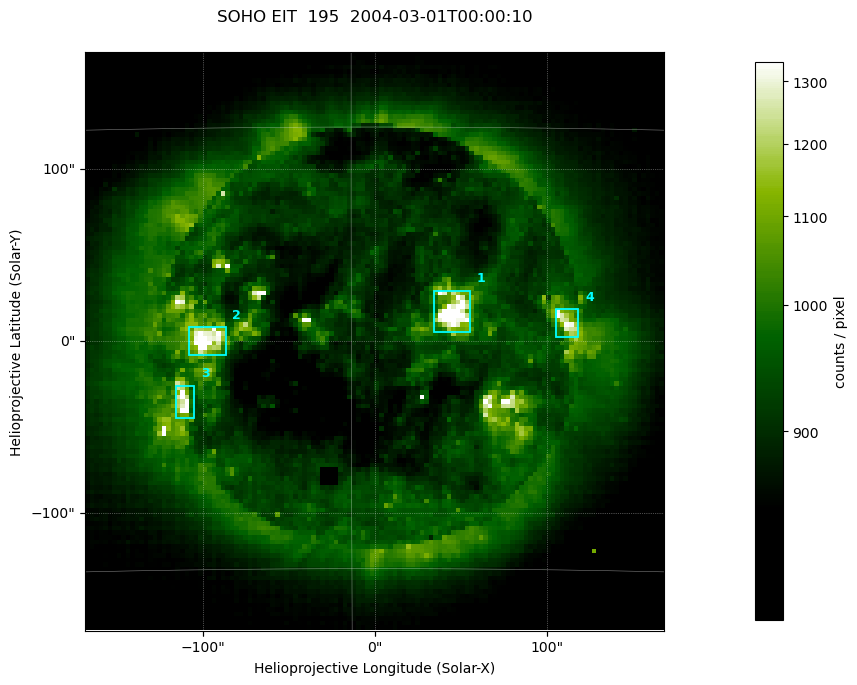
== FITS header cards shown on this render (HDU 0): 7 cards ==
TELESCOP= 'SOHO'               /
INSTRUME= 'EIT'                /
WAVELNTH=                  195 / 171 = Fe IX/X, 195 = Fe XII,
DATE-OBS= '2004-03-01T00:00:10.515' / UTC at spacecraft
CTYPE1  = 'Solar-X '           /
CTYPE2  = 'Solar-Y '           /
BUNIT   = 'counts / pixel    ' /

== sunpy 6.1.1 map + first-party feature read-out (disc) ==
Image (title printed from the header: SOHO EIT  195  2004-03-01T00:00:10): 128 x 128 px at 2.63 arcsec/px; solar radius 979 arcsec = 372 px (partial field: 3.8% of the solar disc is inside the frame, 100% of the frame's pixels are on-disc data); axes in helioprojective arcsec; data unit counts / pixel (BUNIT, on the colour bar)
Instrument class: DISC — disc imager (sunpy class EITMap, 195 A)
Bright regions (active regions / flare kernels): reference = the on-disc median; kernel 3 px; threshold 5 sigma = 251 counts / pixel over a disc level ~898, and >= 1.15x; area >= 16 px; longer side >= 3 px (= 7.9 arcsec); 4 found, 4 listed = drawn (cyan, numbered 1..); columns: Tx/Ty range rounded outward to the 10 arcsec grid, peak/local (2 s.f.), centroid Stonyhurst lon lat
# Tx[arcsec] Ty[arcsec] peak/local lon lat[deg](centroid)
1 30..60 0..30 1.8 +4 -6
2 -110..-80 -10..10 1.6 -5 -7
3 -120..-100 -50..-20 1.5 -6 -9
4 100..120 0..20 1.4 +7 -7